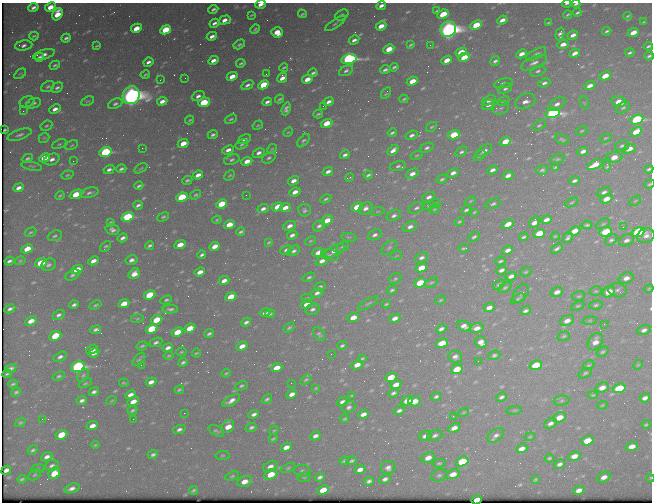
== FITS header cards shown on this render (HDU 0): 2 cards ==
NAXIS1  =                  650 / Width of table row in bytes
NAXIS2  =                  500 / Number of rows in table

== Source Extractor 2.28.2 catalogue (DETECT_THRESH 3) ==
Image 650 x 500 px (HDU 0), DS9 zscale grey, 1 PNG px = 1 image px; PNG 654 x 504 px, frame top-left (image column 1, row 500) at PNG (2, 3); each listed source drawn as its Kron ellipse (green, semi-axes under 4 px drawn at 4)
Background 464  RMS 2.4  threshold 7.17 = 3 sigma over >= 5 px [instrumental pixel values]
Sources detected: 604; of the 604, the 500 brightest by FLUX_AUTO listed and drawn (104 fainter detections omitted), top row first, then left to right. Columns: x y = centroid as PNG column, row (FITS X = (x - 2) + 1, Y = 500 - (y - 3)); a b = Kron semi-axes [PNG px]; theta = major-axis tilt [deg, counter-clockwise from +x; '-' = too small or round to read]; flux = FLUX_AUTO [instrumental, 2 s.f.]
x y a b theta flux
567 3 4 2 - 290
260 4 5 3 - 1000
576 4 4 2 - 280
381 6 5 3 - 690
33 7 5 3 - 540
50 7 5 4 - 2200
213 9 5 3 - 410
437 11 4 2 - 190
577 13 4 3 - 260
58 14 6 5 - 3700
302 14 4 2 - 240
443 14 6 4 28 5100
252 15 4 2 - 180
342 15 7 5 32 460
568 15 4 2 - 200
628 16 4 2 - 200
225 20 6 4 16 1100
502 20 5 3 - 1100
643 22 4 2 - 180
214 23 5 3 - 550
335 23 12 3 34 320
548 23 4 2 - 180
476 25 6 4 27 5300
381 26 5 4 - 1900
136 28 5 4 - 2800
255 29 5 3 - 250
448 29 8 7 - 130000
166 30 6 4 26 6400
607 31 4 3 - 290
277 32 6 5 - 2300
633 32 6 4 25 2300
560 34 7 4 75 490
573 35 5 3 - 800
34 36 4 2 - 220
212 36 5 3 - 720
66 38 5 3 - 400
354 40 5 3 - 600
239 44 6 4 30 290
563 44 6 4 21 970
24 45 9 5 10 510
411 45 4 2 - 220
430 45 2 2 - 300
97 46 4 2 - 180
648 46 5 3 - 290
389 49 5 4 - 3200
461 52 6 4 26 4100
575 53 5 3 - 1100
630 53 5 3 - 320
522 54 5 4 - 1200
536 54 11 4 28 490
44 55 11 5 17 810
649 56 5 3 - 330
39 57 5 3 - 390
464 57 6 4 29 3100
349 59 8 5 14 47000
213 60 5 3 - 930
447 60 5 4 - 2100
495 61 5 4 - 440
148 62 5 3 - 560
241 63 5 3 - 280
534 63 14 6 23 900
55 65 5 3 - 290
284 67 4 2 - 200
394 67 4 3 - 290
385 70 5 3 - 410
346 71 7 5 27 460
538 71 8 5 23 420
313 73 4 3 - 330
20 74 7 3 36 220
266 74 2 2 - 280
145 75 5 3 - 210
232 76 5 4 - 1700
605 76 6 4 25 2400
185 78 2 2 - 210
282 78 5 4 - 1100
307 79 5 4 - 1600
160 80 3 2 - 180
412 81 6 4 24 2100
503 83 9 4 13 460
544 83 6 4 22 540
247 85 6 4 32 560
263 85 6 4 28 6900
48 86 7 5 31 350
590 86 6 4 24 1100
57 88 6 4 30 430
505 89 7 4 24 410
386 93 6 2 60 200
131 95 9 8 - 140000
198 96 6 4 23 650
280 99 4 3 - 240
404 99 4 2 - 200
489 100 7 4 25 690
88 101 7 3 25 190
162 101 5 3 - 950
503 101 6 4 27 240
525 101 10 7 26 1100
27 102 7 5 22 520
204 102 6 4 23 7100
267 102 5 3 - 520
328 102 5 3 - 610
619 102 7 5 -15 1700
33 103 8 4 19 450
585 103 7 4 -71 220
115 104 7 4 23 420
557 104 9 5 30 900
488 105 7 4 24 700
323 106 2 2 - 210
501 108 8 6 21 490
623 108 7 5 32 340
55 109 6 4 25 970
286 109 6 4 70 530
23 111 3 3 - 220
552 113 7 5 14 42000
318 114 4 2 - 240
231 119 6 4 23 320
190 120 4 3 - 220
637 120 7 4 21 25000
327 123 6 4 19 3300
258 125 5 3 - 180
539 125 7 4 30 280
46 126 6 4 30 270
432 127 6 3 36 220
5 130 3 2 - 250
582 131 6 4 27 220
288 132 5 3 - 170
636 132 6 4 28 3900
392 133 4 3 - 300
19 135 13 5 19 610
213 135 5 4 - 400
412 135 6 4 22 520
454 135 6 4 17 5100
44 138 6 4 42 220
605 138 6 4 26 220
245 139 7 4 26 510
562 139 7 4 -24 300
303 141 8 4 49 350
505 142 6 4 26 4100
183 143 5 4 - 2400
59 144 8 4 24 270
242 144 6 4 30 310
72 145 7 3 27 220
622 146 7 5 18 380
142 148 2 2 - 940
427 148 7 4 22 460
272 149 5 4 - 210
629 149 6 4 23 1500
228 150 6 4 22 880
393 150 6 4 41 890
484 151 9 5 32 700
583 151 5 4 - 740
105 152 6 4 22 19000
461 152 6 4 35 370
259 153 6 4 26 670
345 155 5 3 - 460
417 155 6 4 18 210
479 156 7 4 39 290
614 157 8 5 3 2000
27 158 6 3 24 330
45 158 6 4 24 4000
269 158 7 5 30 390
52 159 8 5 24 790
557 159 7 4 15 280
232 160 8 5 19 440
73 161 3 2 - 220
247 161 5 4 - 1400
595 165 8 4 26 2700
607 165 7 4 85 660
32 166 10 4 -13 310
398 166 8 5 11 440
555 167 4 2 - 180
141 168 7 3 31 190
121 169 5 3 - 400
649 169 4 3 - 300
109 170 6 4 29 530
492 170 5 3 - 660
542 170 6 4 17 350
328 172 5 3 - 650
453 173 6 4 23 770
412 174 6 4 27 970
67 175 6 4 20 260
198 175 5 3 - 920
230 175 6 3 43 200
368 175 4 3 - 310
508 176 5 4 - 830
350 177 4 2 - 190
442 179 5 3 - 320
187 180 5 4 - 300
293 181 6 4 32 980
574 181 5 3 - 450
649 184 5 3 - 220
139 186 4 3 - 330
18 188 5 3 - 820
295 192 6 4 23 1200
604 192 7 4 25 480
89 193 9 5 15 500
76 194 7 4 22 4500
196 195 6 4 36 260
246 195 2 2 - 180
60 196 5 3 - 200
182 197 6 4 23 13000
429 197 6 4 25 660
326 199 6 3 25 290
606 199 6 4 23 1700
470 201 5 3 - 180
635 201 6 3 35 180
572 202 7 3 29 200
435 203 5 3 - 180
221 204 6 4 25 4600
493 204 8 5 24 390
138 205 5 3 - 430
429 205 7 4 13 280
277 207 6 4 27 1900
357 207 6 4 24 3300
285 208 5 4 - 1200
365 208 7 5 34 730
416 208 8 5 24 470
263 209 6 4 18 570
434 209 6 4 21 200
305 210 6 6 - 400
466 210 5 3 - 340
377 211 7 3 10 210
474 212 4 2 - 170
394 216 7 5 26 520
128 217 6 4 21 14000
163 217 6 4 27 260
217 220 5 3 - 180
327 220 6 4 39 2200
546 220 5 4 - 880
110 222 4 2 - 180
459 222 5 4 - 220
534 222 6 4 57 1200
229 224 6 4 21 2300
508 224 6 4 33 1800
603 224 7 4 30 240
587 225 5 3 - 300
290 226 7 4 26 790
319 226 6 5 - 470
410 227 7 5 23 750
623 227 2 2 - 440
112 230 7 5 -16 610
575 231 6 4 23 2000
30 232 6 4 30 250
241 232 4 3 - 280
606 232 6 4 24 5900
638 232 6 4 20 22000
539 233 6 4 22 3800
292 235 5 3 - 540
375 235 7 5 26 550
55 236 7 5 22 320
555 236 4 3 - 170
646 236 9 7 25 880
349 237 7 3 -8 250
474 237 6 4 32 340
524 237 4 3 - 300
123 238 5 3 - 540
568 238 6 3 48 440
611 240 7 5 37 390
626 240 8 5 23 710
311 241 6 4 27 210
269 242 4 3 - 200
150 245 4 3 - 350
180 245 6 4 25 2200
105 246 6 4 47 290
215 246 6 4 25 1600
343 247 7 4 29 290
389 248 9 5 43 460
464 248 5 2 - 250
27 249 6 4 26 2400
557 249 6 3 36 440
286 250 6 4 24 480
508 250 5 3 - 840
294 251 7 4 29 490
334 251 11 5 28 1200
318 253 6 4 25 1800
202 255 4 3 - 390
330 255 9 5 -11 440
396 256 6 3 19 170
421 258 7 4 22 530
132 260 6 4 10 680
9 261 5 3 - 410
20 261 6 4 17 210
93 261 5 4 - 1000
322 261 6 4 22 870
501 261 5 3 - 280
41 263 6 4 22 4900
48 265 7 6 - 500
421 268 6 4 24 2700
77 270 6 4 26 3500
501 270 5 3 - 630
200 272 5 4 - 1200
526 272 6 4 21 220
134 274 6 5 - 1500
72 275 7 5 27 410
511 276 5 4 - 760
309 277 6 4 25 320
626 278 8 5 18 1100
395 279 6 5 - 290
224 281 5 4 - 1000
420 283 6 4 22 6000
431 283 7 4 28 260
499 285 6 4 29 260
320 287 6 4 24 360
505 288 7 4 36 280
649 289 4 3 - 170
392 290 5 3 - 330
618 290 9 7 -11 580
596 291 6 4 15 230
557 292 6 4 20 1000
609 292 7 5 32 2600
317 293 6 4 21 570
521 293 10 6 55 410
150 295 6 4 26 5500
579 296 6 5 - 260
231 297 6 4 24 3700
307 298 5 3 - 210
518 299 8 3 30 250
166 300 6 4 24 330
441 300 5 3 - 190
368 303 12 4 30 350
124 304 6 4 25 2400
307 304 6 4 23 1400
386 304 4 3 - 210
74 305 5 3 - 420
95 305 6 3 21 250
596 305 7 4 10 320
578 306 7 4 24 240
489 308 5 4 - 1300
10 309 6 3 26 430
170 309 8 4 2 450
313 309 7 5 18 520
525 311 5 3 - 470
265 312 5 3 - 610
270 314 4 3 - 280
59 315 6 4 31 470
353 317 6 4 22 2100
137 318 6 3 9 200
395 318 6 4 25 890
157 320 6 4 26 4100
31 321 6 4 28 1600
567 321 7 5 24 1100
590 321 7 4 8 230
246 322 5 3 - 460
604 324 2 2 - 490
464 326 7 5 -25 900
190 328 6 4 25 2800
289 328 6 3 32 310
477 328 7 4 15 1200
152 329 6 4 26 6300
441 329 5 3 - 530
96 330 5 3 - 450
644 330 7 4 23 640
177 332 6 4 24 3300
209 334 5 3 - 370
319 334 7 5 -54 310
55 336 6 4 25 6300
564 336 6 4 19 270
156 342 7 4 23 410
481 342 6 5 - 1200
595 342 9 7 57 1500
442 343 6 4 20 3900
142 346 5 3 - 250
242 346 6 4 26 1200
342 346 5 3 - 300
168 348 5 4 - 700
92 350 6 4 17 730
181 352 5 4 - 200
603 352 6 4 36 300
94 353 5 4 - 710
196 353 4 3 - 200
331 354 2 2 - 350
494 355 6 4 20 350
169 356 5 3 - 220
60 357 7 4 27 480
455 357 7 6 - 650
362 359 4 3 - 220
139 360 8 4 43 270
478 361 2 2 - 360
183 362 5 3 - 350
141 365 2 2 - 170
357 365 6 4 25 1400
536 365 6 4 23 6100
588 365 6 4 26 260
638 365 5 4 - 190
78 367 7 5 20 33000
11 368 6 3 21 480
277 368 6 4 24 1900
457 369 6 4 25 4100
226 373 5 3 - 200
585 373 7 4 33 300
7 374 4 2 - 220
83 375 7 5 49 300
59 376 6 4 21 300
391 377 6 4 24 4000
306 380 6 4 35 250
151 382 5 4 - 870
85 383 7 3 25 220
124 383 5 2 - 220
291 383 2 2 - 190
13 384 4 2 - 260
396 385 6 4 26 1500
241 386 6 3 25 280
316 388 4 4 - 180
602 388 7 5 21 1400
619 388 6 4 18 9700
179 390 5 3 - 240
16 392 5 3 - 310
94 392 5 3 - 470
393 393 5 3 - 410
292 394 5 4 - 860
130 395 5 4 - 850
593 395 5 4 - 190
352 396 4 3 - 190
436 396 4 3 - 350
502 397 5 4 - 450
645 398 5 4 - 740
267 399 6 4 36 360
82 400 5 3 - 540
112 401 5 3 - 180
231 401 10 4 30 960
407 401 6 4 26 2000
414 401 6 5 - 1800
561 401 8 5 9 360
133 402 6 4 25 1500
342 402 5 4 - 650
602 405 5 3 - 180
349 407 7 5 25 510
132 410 5 3 - 280
399 410 5 3 - 500
514 410 8 3 8 230
464 412 6 3 31 190
184 413 2 2 - 190
254 414 5 3 - 580
363 414 5 4 - 910
453 416 4 3 - 270
559 417 6 5 - 2000
42 419 3 2 - 330
133 419 2 2 - 230
345 419 4 2 - 210
20 423 5 4 - 250
550 423 6 4 27 650
646 425 4 3 - 240
92 426 6 4 20 1100
228 426 7 5 51 2100
251 427 6 4 22 410
454 428 6 4 26 1100
179 429 6 4 19 510
274 430 5 4 - 180
216 431 8 5 -29 380
61 435 6 4 25 4900
435 435 8 5 18 490
496 435 9 5 36 650
315 436 5 4 - 660
425 436 6 4 22 650
530 437 5 4 - 190
273 439 4 2 - 220
587 441 6 4 20 3900
95 445 4 3 - 200
632 446 6 4 14 1500
286 447 6 4 26 1100
522 449 6 4 22 1100
33 450 5 3 - 310
153 455 5 3 - 410
223 455 7 4 6 240
574 456 6 4 21 1300
47 457 6 4 25 720
428 458 7 5 22 1400
549 458 5 3 - 270
344 461 4 3 - 220
351 461 5 3 - 280
462 461 6 4 20 5500
439 463 6 4 2 250
560 464 5 4 - 560
52 466 7 5 23 570
270 466 7 5 27 880
288 468 7 3 26 220
388 468 7 6 - 760
38 469 6 3 8 190
6 470 5 4 - 330
360 470 5 4 - 960
302 471 8 6 -2 400
54 473 6 5 - 2700
271 474 7 4 27 3000
453 474 7 4 20 1500
35 475 7 4 38 250
439 475 8 6 19 400
232 476 7 4 17 280
304 477 6 5 - 250
320 477 5 3 - 430
604 477 7 5 27 1100
650 478 4 4 - 170
22 479 4 3 - 260
385 479 6 4 22 600
535 480 4 2 - 170
245 481 7 5 17 1600
369 481 5 4 - 460
72 488 8 4 19 710
194 490 5 3 - 300
323 490 6 4 26 2800
579 490 6 4 21 1100
477 500 5 4 - 2900
At the frame edge (FLAGS 8, measured only in part): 9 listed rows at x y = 567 3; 260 4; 576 4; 648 46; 649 56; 649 169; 649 184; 650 478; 477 500
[104 fainter detections neither listed nor drawn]